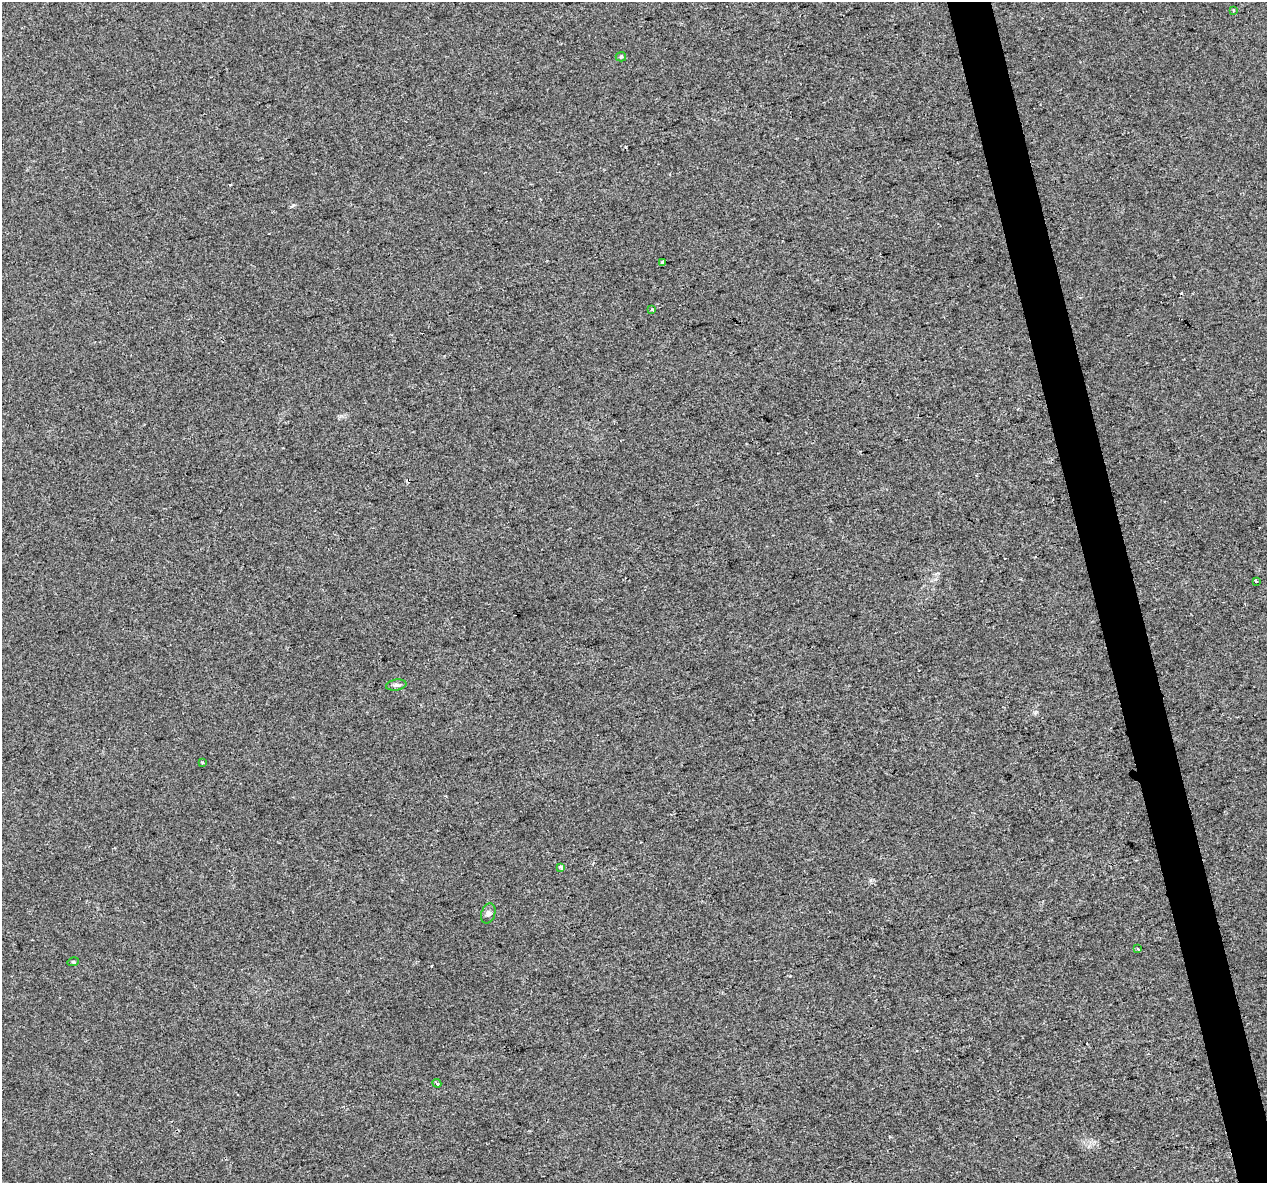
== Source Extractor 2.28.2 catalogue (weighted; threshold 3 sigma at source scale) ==
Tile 6 of 4 x 4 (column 2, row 2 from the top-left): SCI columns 1266-2530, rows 2450-3630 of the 5060 x 4850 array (HDU 1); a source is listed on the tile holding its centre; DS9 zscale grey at full resolution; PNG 1269 x 1185 px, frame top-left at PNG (2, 2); each listed source drawn as its Kron ellipse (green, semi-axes under 4 px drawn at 4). Shown black and unused: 3% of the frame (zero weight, under 2 of 3 exposures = <1% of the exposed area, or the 3 px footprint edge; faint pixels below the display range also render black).
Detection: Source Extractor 2.28.2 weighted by HDU 2 'WHT'; one run over the whole footprint, this tile lists its part. Background 0.00547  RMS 0.0046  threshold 0.0208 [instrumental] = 3 sigma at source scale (4.5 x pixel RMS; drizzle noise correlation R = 1.50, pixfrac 1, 0.0396/0.0396 arcsec/px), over >= 5 px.
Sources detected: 14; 2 cosmic-ray / hot-pixel residue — neither listed nor drawn; the other 12 listed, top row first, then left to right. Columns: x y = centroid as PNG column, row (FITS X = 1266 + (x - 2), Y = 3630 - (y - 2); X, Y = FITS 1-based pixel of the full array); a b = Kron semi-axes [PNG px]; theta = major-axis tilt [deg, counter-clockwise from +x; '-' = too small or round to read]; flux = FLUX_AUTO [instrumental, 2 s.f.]
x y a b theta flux
1234 10 4 2 - 0.43
621 57 5 4 - 0.64
662 262 4 3 - 2.8
652 310 3 3 - 3.2
1256 581 3 3 - 3.8
396 685 10 5 9 1.3
203 763 4 3 - 0.52
561 867 4 3 - 1.9
488 913 10 7 74 1.6
1138 949 3 2 - 0.61
73 962 5 3 - 0.46
437 1083 4 4 - 0.62
Overlapping masked pixels (flux is a lower limit): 1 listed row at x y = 662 262